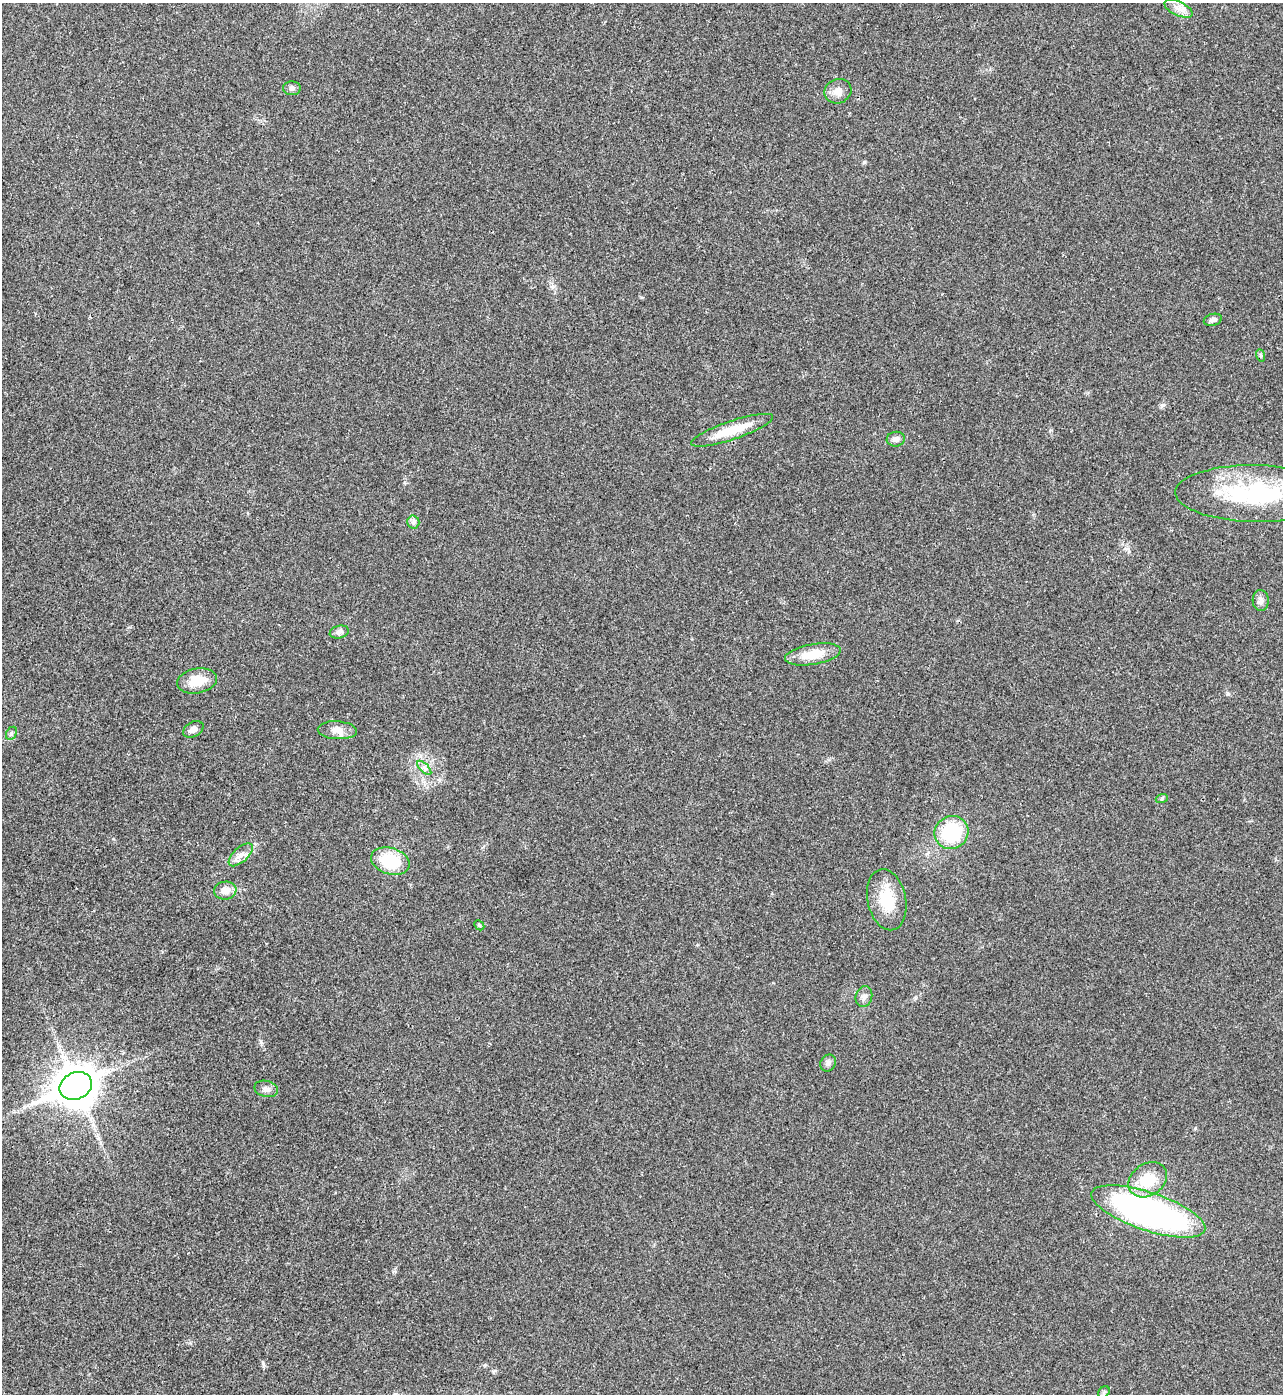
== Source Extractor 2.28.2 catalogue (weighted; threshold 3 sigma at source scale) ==
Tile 11 of 4 x 4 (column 3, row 3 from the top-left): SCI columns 2847-4127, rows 1394-2785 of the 5563 x 5574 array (HDU 1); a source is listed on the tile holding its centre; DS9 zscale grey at full resolution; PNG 1285 x 1396 px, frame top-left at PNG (2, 3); each listed source drawn as its Kron ellipse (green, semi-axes under 4 px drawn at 4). Shown black and unused: <1% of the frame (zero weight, under 3 of 4 exposures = <1% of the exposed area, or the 3 px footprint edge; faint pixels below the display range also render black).
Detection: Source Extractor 2.28.2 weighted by HDU 2 'WHT'; one run over the whole footprint, this tile lists its part. Background 0.0211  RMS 0.0042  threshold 0.0189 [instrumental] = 3 sigma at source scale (4.5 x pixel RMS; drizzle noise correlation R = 1.50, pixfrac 1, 0.05/0.05 arcsec/px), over >= 5 px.
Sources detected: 31; all 31 listed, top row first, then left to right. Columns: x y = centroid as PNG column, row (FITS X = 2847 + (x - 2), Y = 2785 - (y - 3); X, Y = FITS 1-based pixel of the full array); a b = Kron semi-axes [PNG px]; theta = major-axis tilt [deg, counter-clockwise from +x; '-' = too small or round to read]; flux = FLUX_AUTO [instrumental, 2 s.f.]
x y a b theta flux
1179 9 15 7 -25 3
292 88 9 7 -3 1.3
838 91 14 12 22 3.6
1213 320 9 6 15 1.7
1260 355 6 4 -70 0.58
732 430 43 9 19 12
896 439 9 7 7 1.8
1255 494 80 28 -1 57
413 522 6 6 - 1.2
1261 600 10 8 -87 2.1
339 632 10 6 12 1.6
813 654 28 10 10 9.3
197 681 20 12 11 9.4
193 729 11 7 30 2.6
337 730 19 9 -3 3.5
11 733 7 5 62 0.89
424 768 9 3 -45 1.1
1162 798 6 4 20 0.56
951 832 17 16 - 26
241 855 15 7 42 2.9
390 861 20 13 -18 18
225 891 11 9 8 4.5
887 900 31 19 -78 14
479 925 6 4 -45 0.58
864 997 10 8 76 2
828 1063 9 7 58 1.7
76 1086 17 13 23 1000
266 1089 12 8 -14 1.9
1148 1180 20 16 34 13
1148 1211 60 19 -18 150
1104 1392 6 5 - 0.89
Isophote crosses this tile's border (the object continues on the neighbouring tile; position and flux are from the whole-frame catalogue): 1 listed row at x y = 1255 494
Unlisted compact peaks at least as high as the median listed source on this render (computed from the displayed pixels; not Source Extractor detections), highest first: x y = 263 1363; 1163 405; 261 1042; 1228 694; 864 162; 1195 1128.